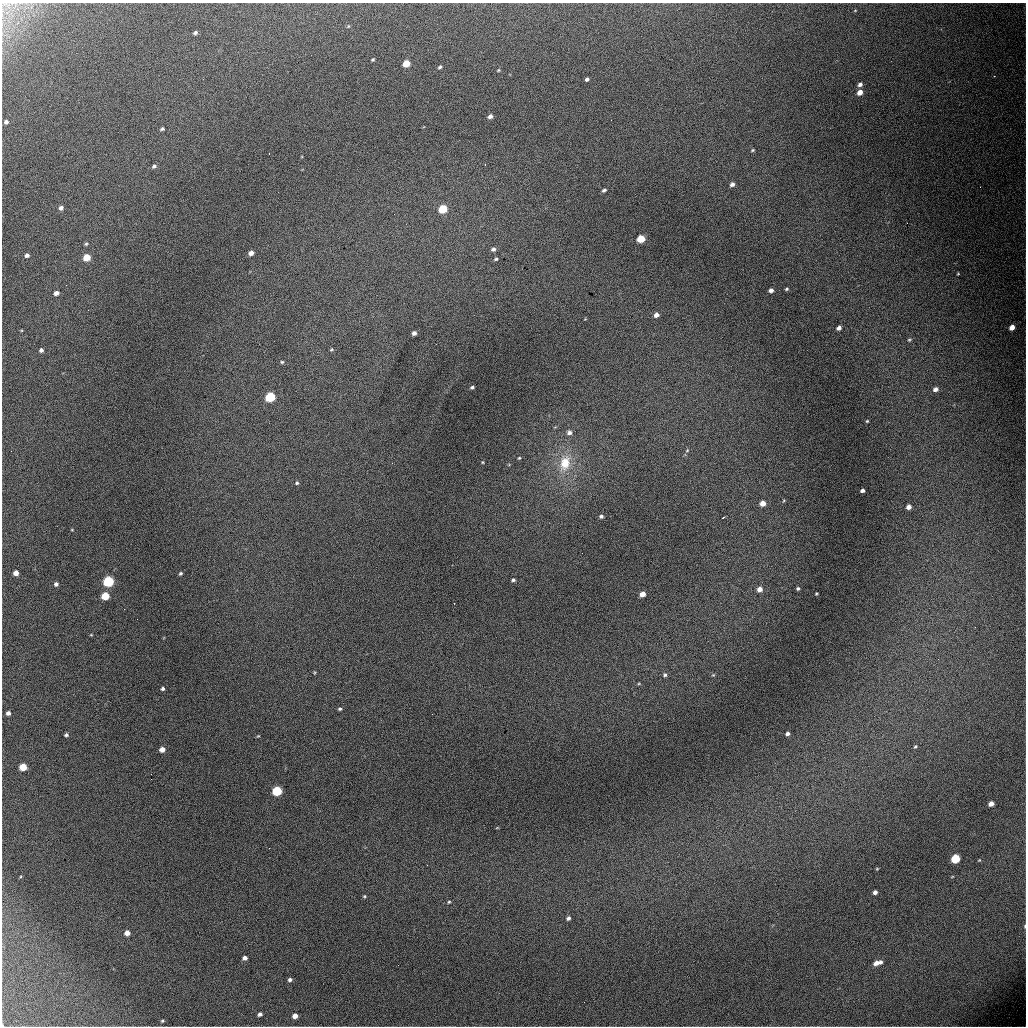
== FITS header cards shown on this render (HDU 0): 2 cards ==
NAXIS1  =                 1024 / length of data axis 1
NAXIS2  =                 1024 / length of data axis 2

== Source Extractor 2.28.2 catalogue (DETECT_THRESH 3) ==
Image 1024 x 1024 px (HDU 0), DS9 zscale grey, 1 PNG px = 1 image px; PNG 1028 x 1028 px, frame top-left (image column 1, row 1024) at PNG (2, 3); no overlay
Background 5100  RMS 54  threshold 161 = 3 sigma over >= 5 px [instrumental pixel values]
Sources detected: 107; all 107 listed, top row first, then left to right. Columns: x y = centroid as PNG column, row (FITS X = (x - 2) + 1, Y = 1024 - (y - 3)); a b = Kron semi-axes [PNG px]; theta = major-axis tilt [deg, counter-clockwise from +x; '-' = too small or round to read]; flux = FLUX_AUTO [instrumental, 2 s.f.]
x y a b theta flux
855 10 5 3 - 2800
348 26 5 3 - 2900
195 32 4 3 - 8400
373 60 4 3 - 4500
406 63 5 5 - 74000
440 67 5 4 - 5700
498 70 5 4 - 3600
587 79 4 3 - 8200
860 84 5 4 - 11000
860 92 5 5 - 29000
490 116 5 4 - 14000
611 120 2 2 - 1900
6 122 4 4 - 11000
162 129 4 3 - 6100
752 150 4 3 - 4400
269 153 3 2 - 3900
154 166 5 4 - 7700
732 184 5 5 - 13000
980 187 2 2 - 2400
604 190 5 3 - 7100
61 208 4 4 - 12000
443 209 6 5 - 160000
641 239 5 5 - 110000
86 244 5 4 - 4700
493 249 5 4 - 10000
251 253 5 4 - 19000
27 255 4 4 - 12000
87 257 5 5 - 80000
496 259 5 4 - 5400
958 274 4 3 - 3100
66 285 2 2 - 5900
786 289 4 3 - 4800
771 290 4 4 - 13000
56 293 5 4 - 16000
656 315 5 5 - 17000
585 319 4 4 - 2700
1012 327 5 4 - 31000
839 328 5 4 - 15000
414 333 4 4 - 13000
909 340 5 3 - 4400
331 349 5 4 - 4300
41 350 4 4 - 10000
282 362 4 4 - 5200
472 387 4 3 - 6100
935 389 6 5 - 15000
270 397 6 5 - 270000
867 421 3 3 - 3500
569 432 6 6 - 12000
687 450 5 4 - 4000
11 451 2 2 - 7400
519 458 3 3 - 3700
482 462 3 3 - 3100
565 463 23 15 77 100000
297 483 4 4 - 5400
862 490 4 4 - 9900
783 501 5 3 - 3500
763 503 5 5 - 31000
909 507 4 4 - 19000
601 516 4 4 - 7700
723 517 3 2 - 2600
72 530 4 3 - 2400
16 573 4 4 - 24000
180 573 4 3 - 6100
513 580 4 3 - 6700
108 582 6 5 - 380000
56 584 5 4 - 10000
798 588 4 3 - 5900
760 589 6 5 - 22000
642 594 5 4 - 30000
816 594 3 2 - 3700
105 596 5 5 - 100000
124 609 2 2 - 11000
137 619 2 2 - 3900
91 635 4 3 - 2800
938 659 3 2 - 3000
314 673 5 3 - 3400
665 675 6 6 - 7900
713 675 5 4 - 4200
639 684 5 3 - 3400
163 689 4 4 - 6400
340 709 4 4 - 5400
8 713 4 4 - 13000
787 734 4 3 - 9400
66 735 4 4 - 7300
258 736 4 3 - 2900
915 746 5 4 - 4900
162 749 5 4 - 24000
23 767 5 5 - 78000
277 791 6 5 - 250000
991 804 5 4 - 24000
955 859 5 5 - 180000
979 860 5 4 - 3000
877 869 4 4 - 3300
875 892 4 4 - 13000
364 896 4 4 - 4100
449 902 4 3 - 4100
568 918 5 4 - 9500
1025 926 4 3 - 3100
127 933 5 5 - 24000
244 958 4 4 - 14000
877 963 9 4 15 30000
290 980 5 4 - 8600
584 1002 2 2 - 7700
260 1014 4 4 - 9200
295 1016 5 4 - 23000
162 1021 4 4 - 4400
2 1025 3 2 - 2500
At the frame edge (FLAGS 8, measured only in part): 2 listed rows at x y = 1025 926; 2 1025